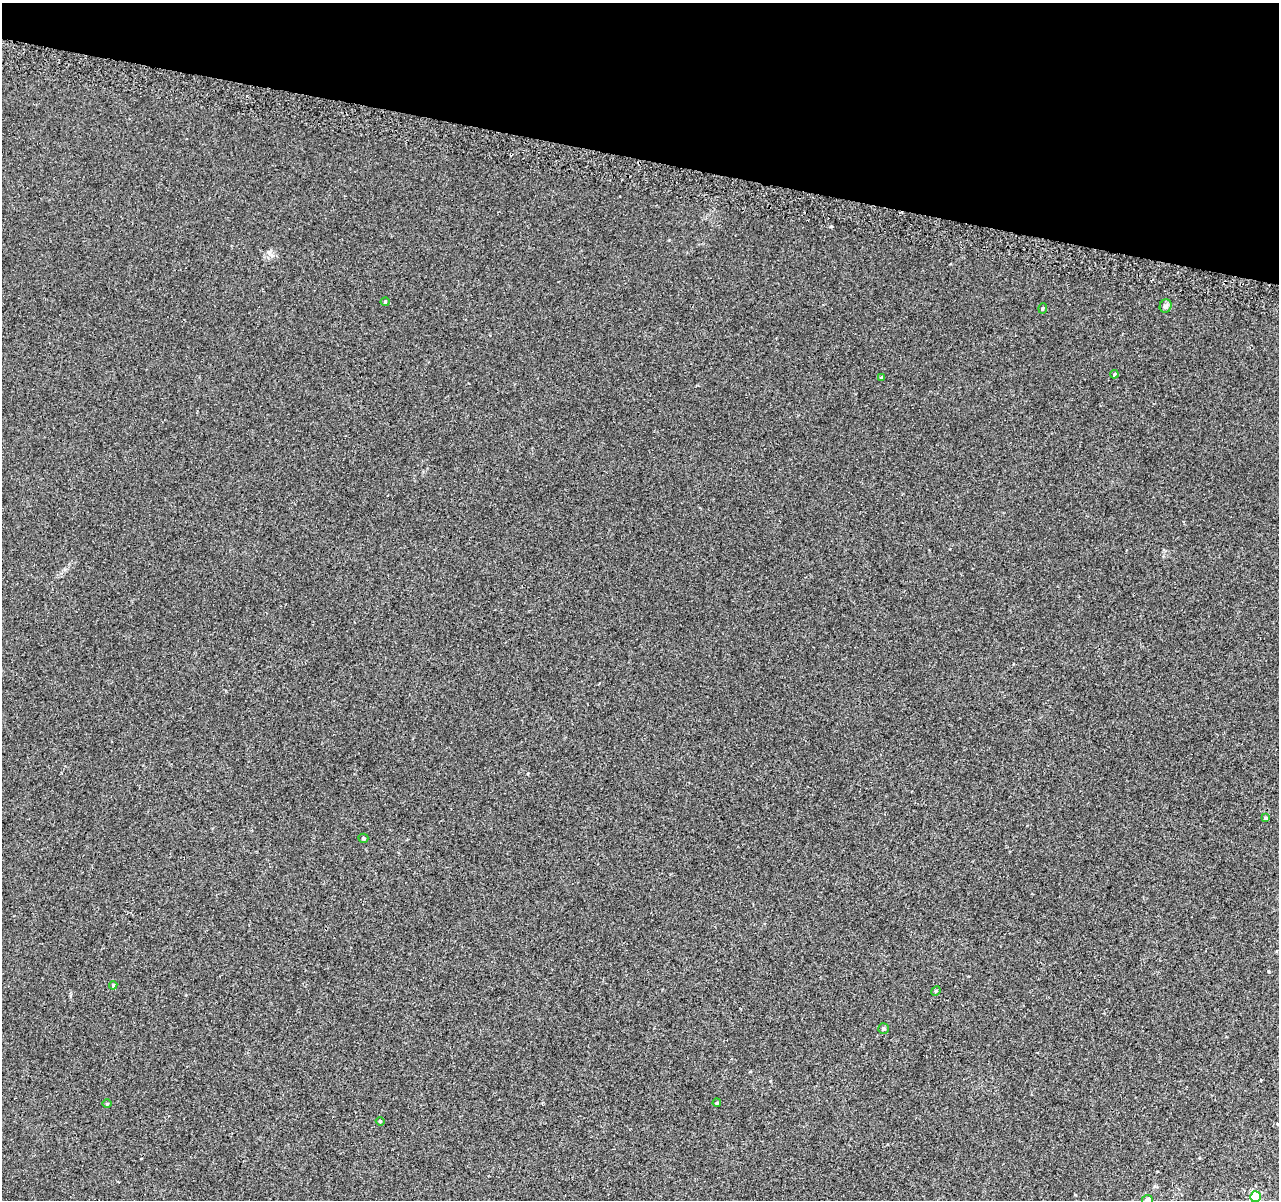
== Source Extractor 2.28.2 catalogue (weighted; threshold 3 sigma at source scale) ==
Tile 2 of 4 x 4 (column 2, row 1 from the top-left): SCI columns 1321-2597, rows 3862-5059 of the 5193 x 5391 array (HDU 1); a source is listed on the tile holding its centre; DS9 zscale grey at full resolution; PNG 1281 x 1202 px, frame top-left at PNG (2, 3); each listed source drawn as its Kron ellipse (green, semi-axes under 4 px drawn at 4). Shown black and unused: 13% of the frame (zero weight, under 2 of 3 exposures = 3% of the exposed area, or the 3 px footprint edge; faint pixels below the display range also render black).
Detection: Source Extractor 2.28.2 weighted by HDU 2 'WHT'; one run over the whole footprint, this tile lists its part. Background 0.00843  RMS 0.0068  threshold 0.0307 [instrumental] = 3 sigma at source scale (4.5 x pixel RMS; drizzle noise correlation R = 1.50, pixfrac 1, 0.0396/0.0396 arcsec/px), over >= 5 px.
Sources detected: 15; all 15 listed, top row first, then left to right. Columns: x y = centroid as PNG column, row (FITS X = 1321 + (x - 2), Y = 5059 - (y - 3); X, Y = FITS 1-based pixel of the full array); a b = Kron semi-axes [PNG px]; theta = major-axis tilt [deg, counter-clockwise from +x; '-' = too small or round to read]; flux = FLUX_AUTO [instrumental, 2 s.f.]
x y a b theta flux
385 302 4 4 - 0.72
1166 306 7 6 - 1.8
1043 308 5 3 - 0.67
1114 374 4 3 - 0.63
882 378 4 3 - 2.5
1266 818 4 3 - 0.8
363 838 5 4 - 0.96
113 985 4 4 - 0.57
936 991 5 4 - 0.63
884 1029 5 5 - 1.4
717 1103 4 3 - 0.62
107 1104 4 3 - 0.54
380 1121 4 3 - 0.56
1255 1197 5 5 - 33
1147 1200 5 5 - 2.5
Isophote crosses this tile's border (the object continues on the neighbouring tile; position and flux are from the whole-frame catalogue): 2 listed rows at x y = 1255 1197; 1147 1200
Unlisted compact peaks at least as high as the median listed source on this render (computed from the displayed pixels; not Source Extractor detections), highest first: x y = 831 226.